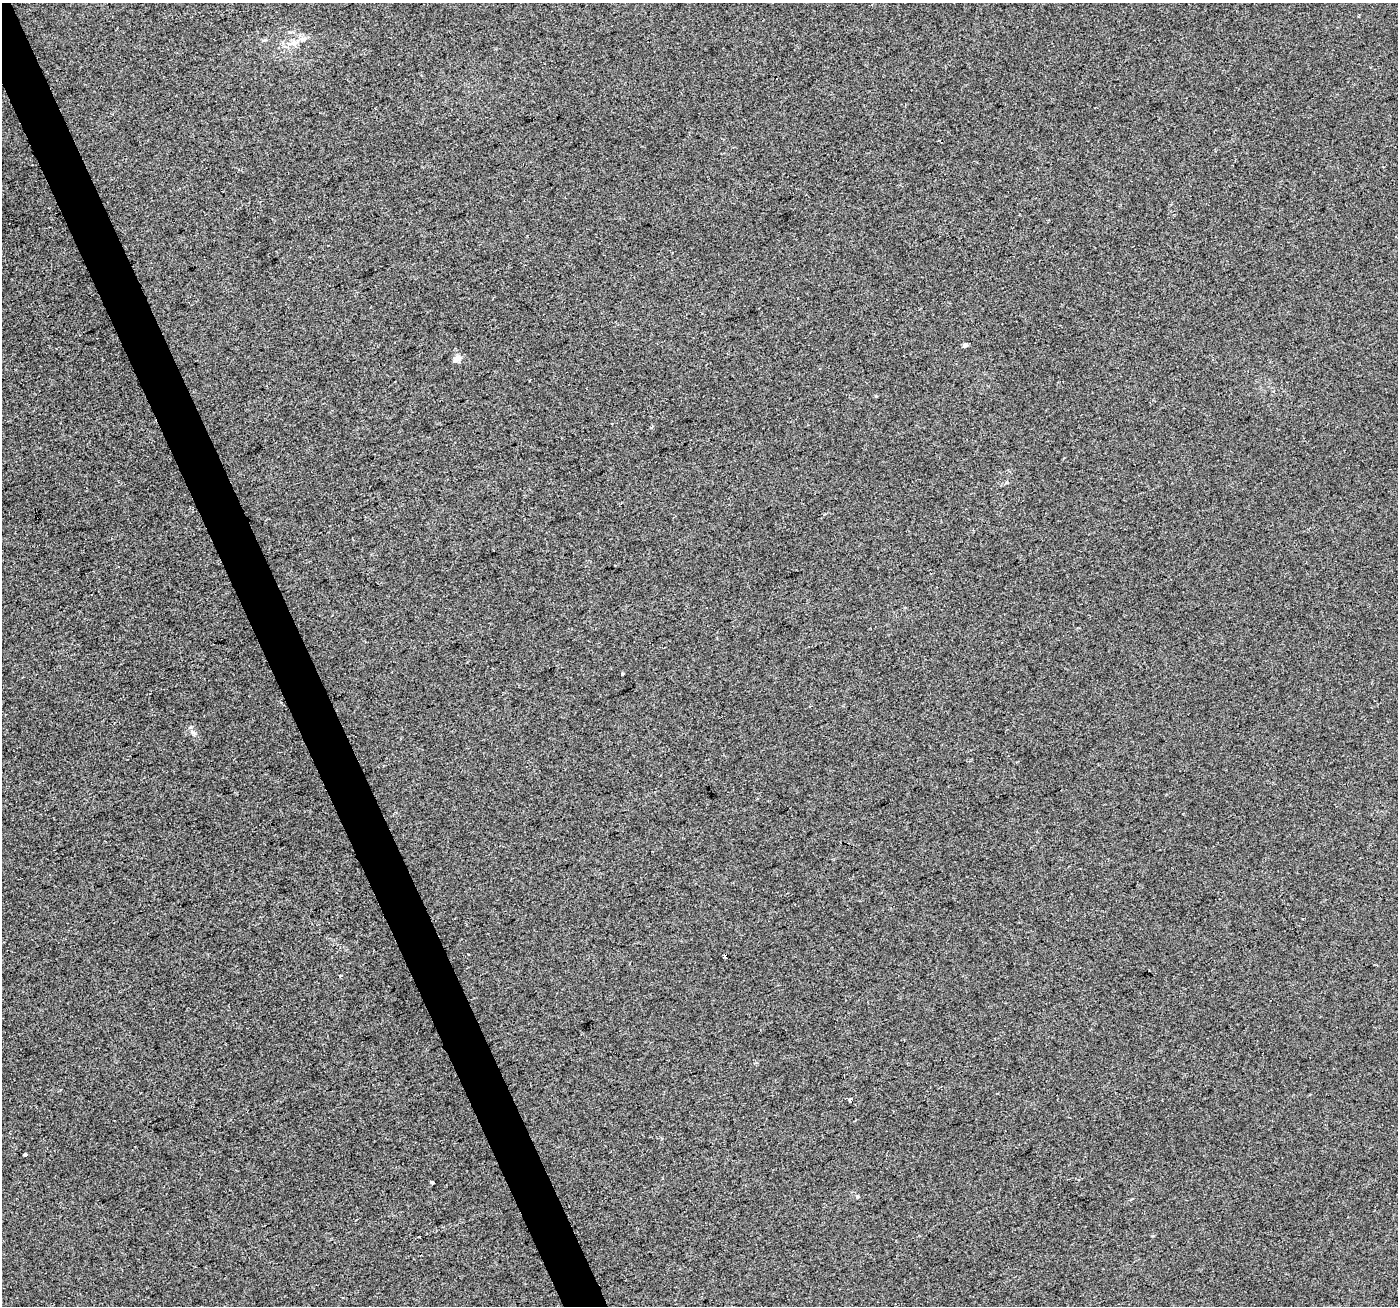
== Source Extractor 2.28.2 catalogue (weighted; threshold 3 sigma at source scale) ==
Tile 11 of 4 x 4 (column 3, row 3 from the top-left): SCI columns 2793-4188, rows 1443-2746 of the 5583 x 5434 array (HDU 1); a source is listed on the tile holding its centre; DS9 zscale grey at full resolution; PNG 1400 x 1308 px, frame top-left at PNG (2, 3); no overlay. Shown black and unused: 3% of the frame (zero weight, under 2 of 3 exposures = <1% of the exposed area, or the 3 px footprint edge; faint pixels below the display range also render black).
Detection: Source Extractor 2.28.2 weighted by HDU 2 'WHT'; one run over the whole footprint, this tile lists its part. Background 0.014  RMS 0.0079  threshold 0.0356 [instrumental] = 3 sigma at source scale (4.5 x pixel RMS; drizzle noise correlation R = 1.50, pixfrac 1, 0.0396/0.0396 arcsec/px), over >= 5 px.
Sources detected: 10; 1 cosmic-ray / hot-pixel residue — not listed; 1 inside a brighter listed object's ellipse — not listed separately; the other 8 listed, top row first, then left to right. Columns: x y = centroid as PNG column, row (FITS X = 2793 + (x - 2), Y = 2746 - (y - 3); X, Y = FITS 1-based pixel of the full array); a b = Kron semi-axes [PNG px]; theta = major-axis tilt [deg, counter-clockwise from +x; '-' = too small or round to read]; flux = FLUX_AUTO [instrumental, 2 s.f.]
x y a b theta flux
294 43 13 8 16 6
965 345 4 4 - 2.7
457 359 12 7 35 3.7
876 396 4 3 - 0.76
623 674 3 3 - 3.2
849 1100 5 3 - 1.6
25 1154 4 3 - 6.4
432 1182 4 3 - 3.8